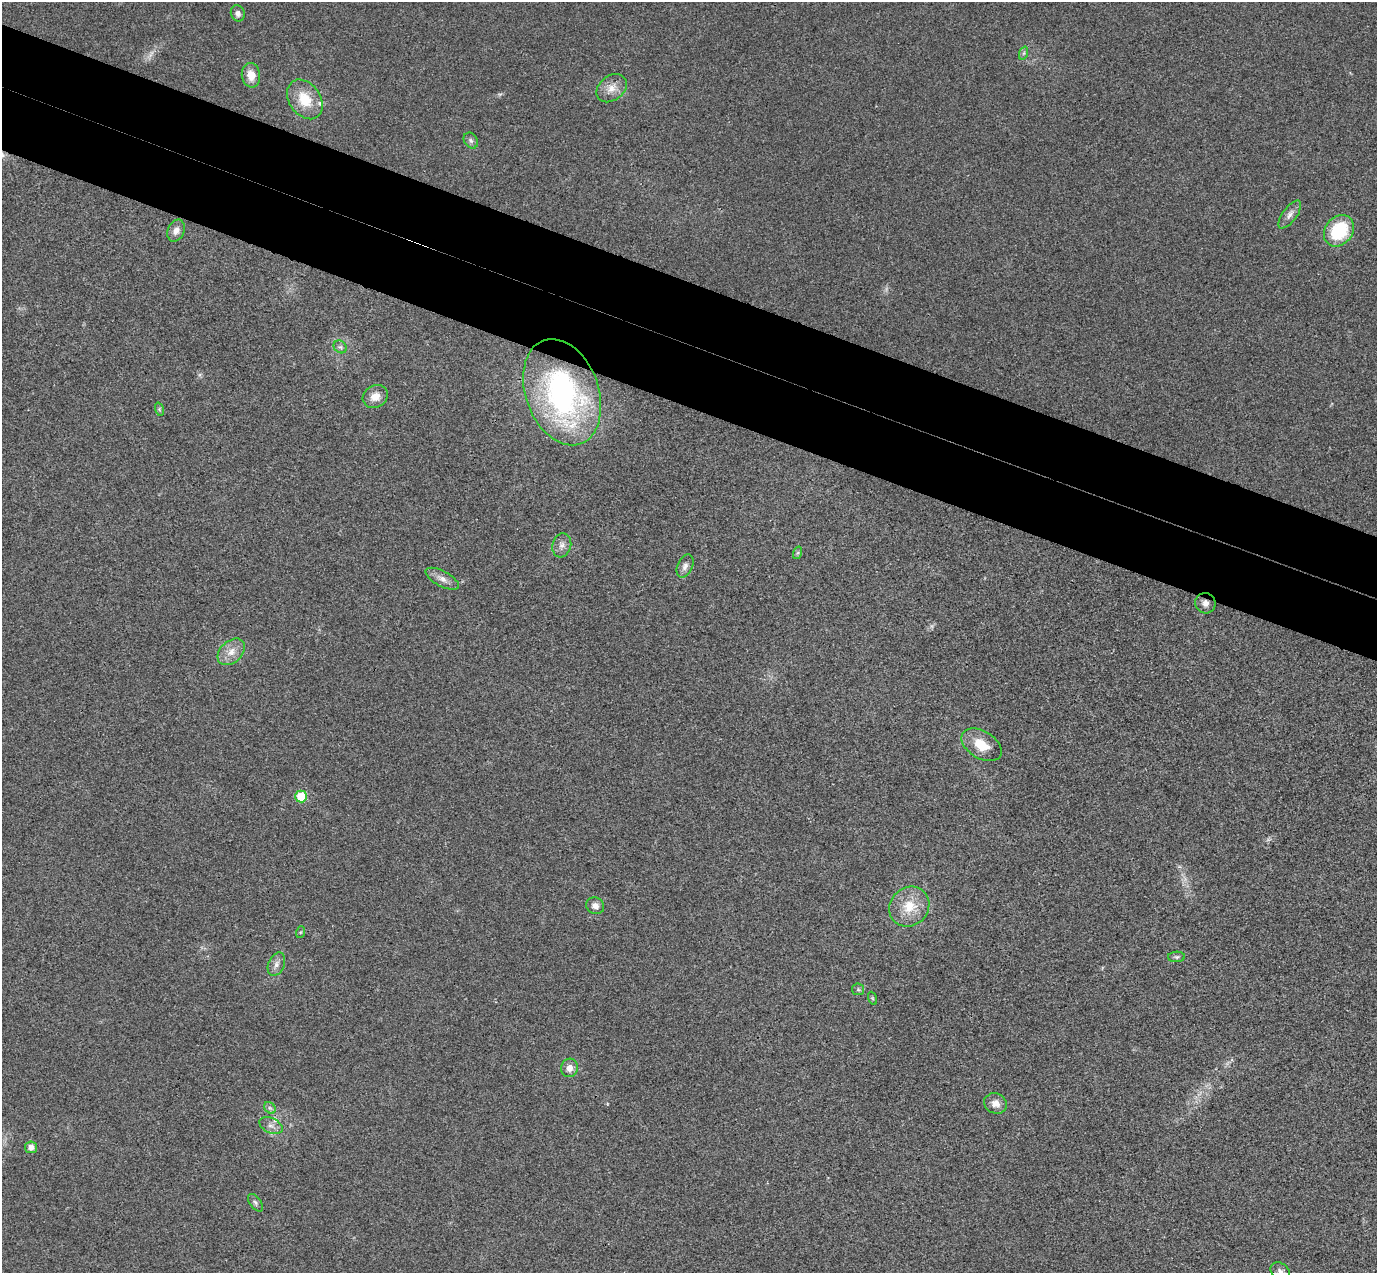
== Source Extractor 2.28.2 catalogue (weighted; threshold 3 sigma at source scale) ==
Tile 11 of 4 x 4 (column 3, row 3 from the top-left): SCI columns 2781-4155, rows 1595-2865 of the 5557 x 5599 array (HDU 1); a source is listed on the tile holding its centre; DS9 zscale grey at full resolution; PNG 1379 x 1275 px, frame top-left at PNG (2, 2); each listed source drawn as its Kron ellipse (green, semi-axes under 4 px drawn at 4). Shown black and unused: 10% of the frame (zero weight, under 3 of 4 exposures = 6% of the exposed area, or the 3 px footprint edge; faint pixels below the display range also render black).
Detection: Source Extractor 2.28.2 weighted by HDU 2 'WHT'; one run over the whole footprint, this tile lists its part. Background 0.0192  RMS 0.0061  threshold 0.0275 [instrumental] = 3 sigma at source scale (4.5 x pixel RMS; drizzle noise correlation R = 1.50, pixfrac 1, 0.05/0.05 arcsec/px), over >= 5 px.
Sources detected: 39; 3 too faint to see at this stretch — neither listed nor drawn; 1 inside a brighter listed object's ellipse — not listed separately; the other 35 listed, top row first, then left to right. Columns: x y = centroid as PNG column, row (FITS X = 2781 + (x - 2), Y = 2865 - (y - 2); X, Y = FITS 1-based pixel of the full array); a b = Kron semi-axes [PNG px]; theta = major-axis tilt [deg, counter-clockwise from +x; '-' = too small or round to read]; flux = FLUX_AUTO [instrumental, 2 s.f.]
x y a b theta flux
238 13 8 7 - 2.2
1024 53 7 4 71 1.2
251 75 12 9 -82 7.8
612 88 17 12 38 7.1
305 99 21 15 -55 17
471 141 8 6 -58 1.7
1290 214 16 7 53 3.7
176 231 11 8 64 3.8
1339 231 17 13 50 33
340 347 7 6 - 1.7
562 392 55 36 -70 150
375 397 13 11 30 6.4
159 409 7 4 -72 1
562 545 12 9 75 3.8
797 553 6 4 70 1
685 566 12 7 67 3
442 579 18 7 -28 4.6
1205 603 10 10 - 3.6
231 652 16 11 43 7
982 745 22 13 -31 14
301 796 6 6 - 18
595 906 9 8 - 3.9
909 907 21 19 44 16
301 932 6 4 70 0.65
1176 957 8 5 2 1.3
276 964 12 8 66 3.3
858 989 6 6 - 1.2
872 998 6 4 -71 0.85
570 1068 9 8 - 4.6
995 1103 12 10 -25 5.2
270 1108 6 5 - 1.4
271 1125 12 7 -24 3.4
31 1147 6 6 - 3.8
255 1203 10 5 -54 1.6
1280 1271 10 7 -33 2.4
Overlapping masked pixels (flux is a lower limit): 2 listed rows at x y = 562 392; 1205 603
Isophote crosses this tile's border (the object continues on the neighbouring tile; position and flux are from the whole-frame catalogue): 1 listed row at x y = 1280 1271